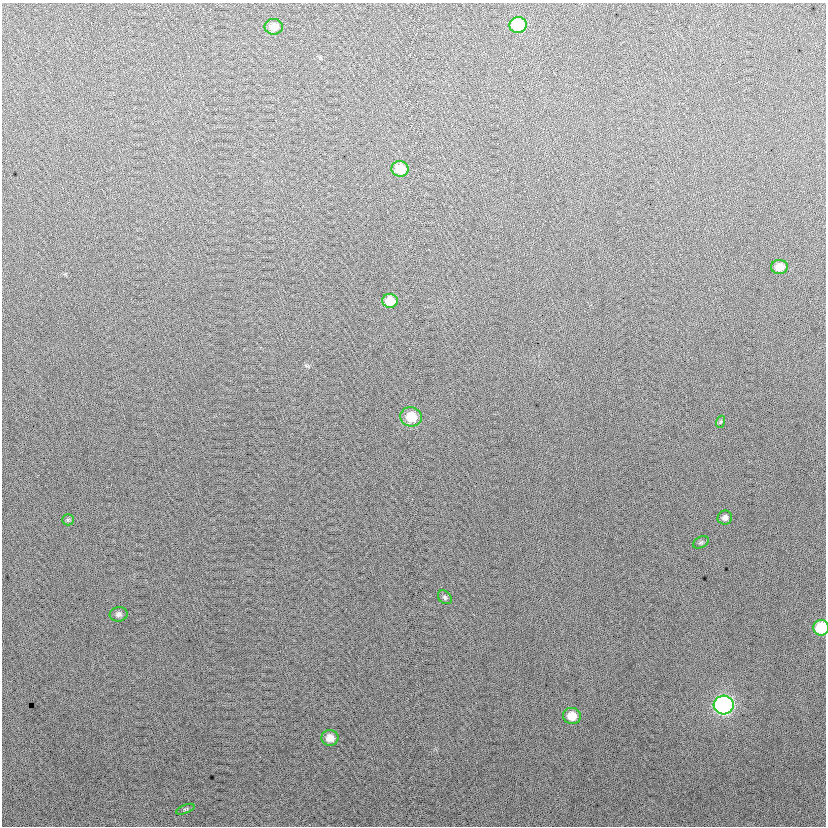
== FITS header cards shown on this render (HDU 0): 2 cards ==
NAXIS1  =                  824
NAXIS2  =                  824

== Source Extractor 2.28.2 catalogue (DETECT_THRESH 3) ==
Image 824 x 824 px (HDU 0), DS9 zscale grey, 1 PNG px = 1 image px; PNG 828 x 828 px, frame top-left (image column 1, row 824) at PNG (2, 3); each listed source drawn as its Kron ellipse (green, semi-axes under 4 px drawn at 4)
Background 18.3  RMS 14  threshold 41.6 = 3 sigma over >= 5 px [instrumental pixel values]
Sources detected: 17; all 17 listed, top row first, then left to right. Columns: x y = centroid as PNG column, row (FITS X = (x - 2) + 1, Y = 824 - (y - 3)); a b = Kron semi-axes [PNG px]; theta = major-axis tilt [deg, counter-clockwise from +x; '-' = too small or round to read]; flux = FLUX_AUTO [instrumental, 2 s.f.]
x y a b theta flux
518 25 9 8 - 47000
274 27 9 8 - 9900
400 169 8 8 - 21000
779 267 8 7 - 9800
390 301 7 7 - 15000
411 417 11 9 -17 20000
720 422 6 4 71 1300
725 518 7 7 - 3500
68 520 6 5 - 1500
701 542 8 5 28 1700
445 597 8 6 -46 2100
119 614 9 7 9 3200
821 628 8 7 - 39000
724 705 10 9 - 210000
572 716 9 8 - 15000
330 738 8 7 - 9300
185 809 10 4 22 1600
At the frame edge (FLAGS 8, measured only in part): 1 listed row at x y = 821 628